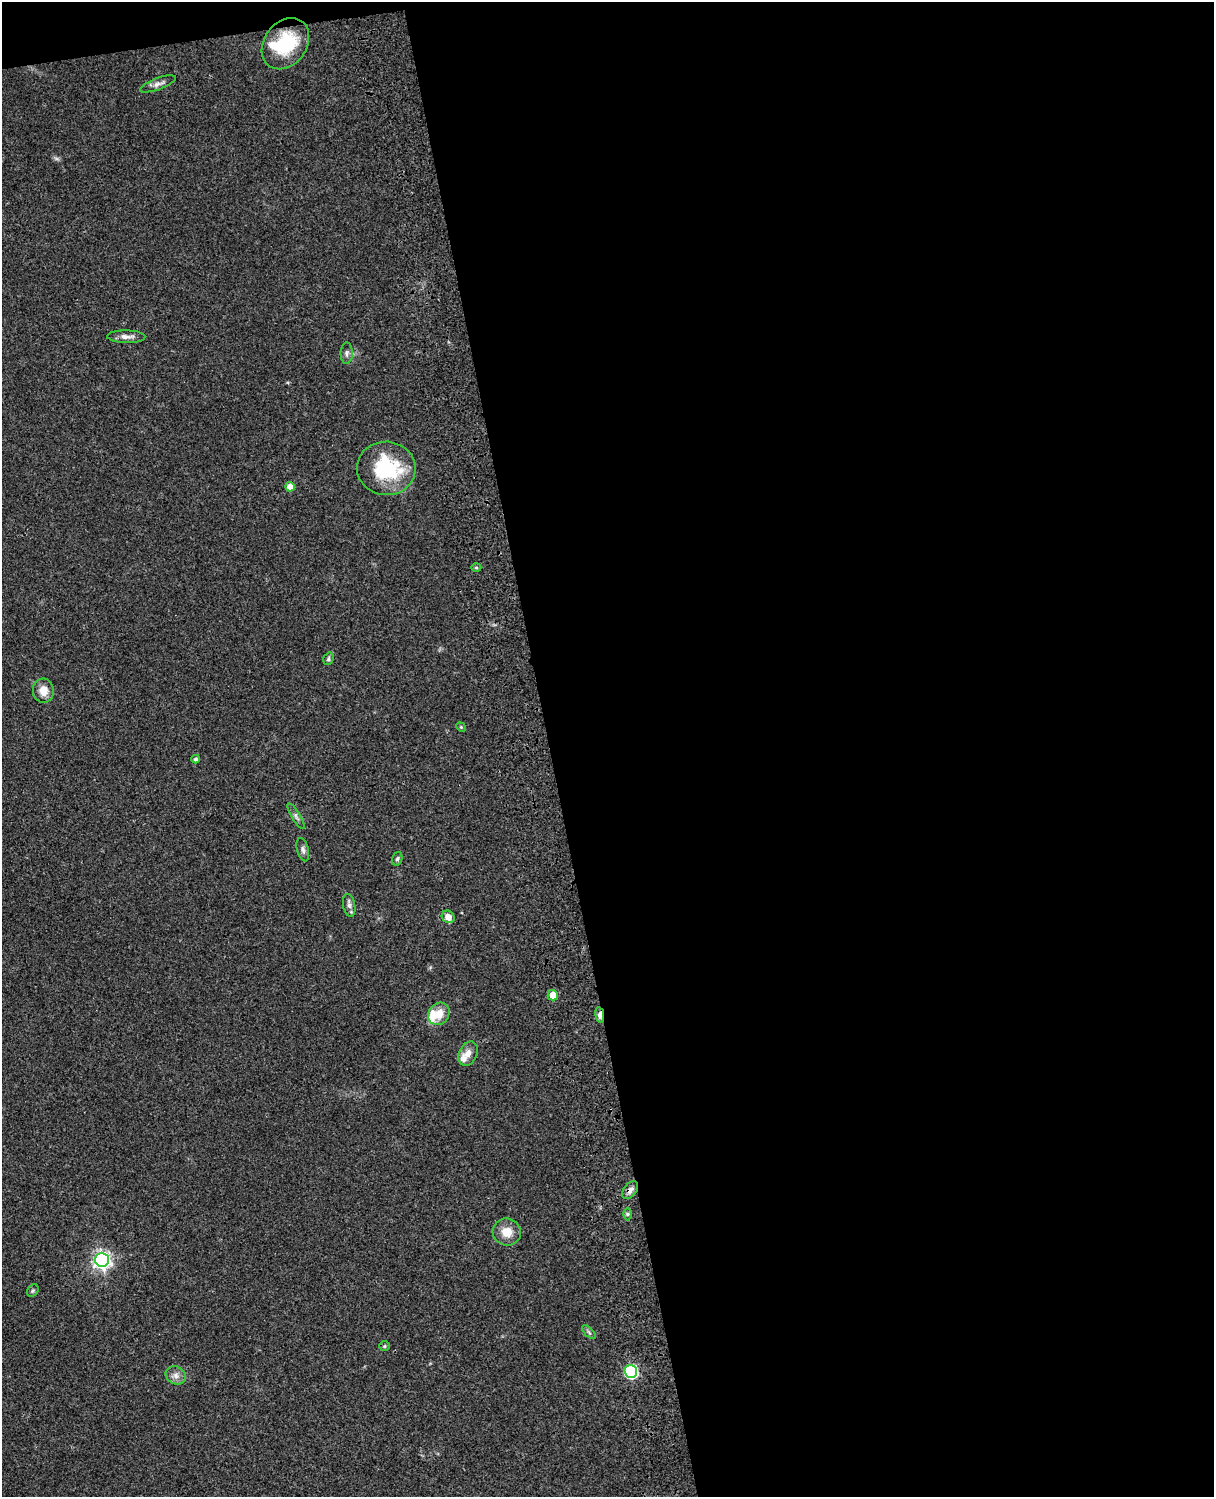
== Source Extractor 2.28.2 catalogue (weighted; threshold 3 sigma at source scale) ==
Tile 4 of 4 x 3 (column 4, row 1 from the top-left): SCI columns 3757-4968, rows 3269-4763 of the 5088 x 4927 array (HDU 1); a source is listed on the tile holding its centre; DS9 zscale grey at full resolution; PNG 1216 x 1499 px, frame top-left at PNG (2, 2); each listed source drawn as its Kron ellipse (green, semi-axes under 4 px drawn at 4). Shown black and unused: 56% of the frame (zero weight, under 3 of 4 exposures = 6% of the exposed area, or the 3 px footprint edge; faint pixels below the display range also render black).
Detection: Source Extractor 2.28.2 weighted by HDU 2 'WHT'; one run over the whole footprint, this tile lists its part. Background 0.096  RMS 0.0063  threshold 0.0284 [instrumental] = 3 sigma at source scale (4.5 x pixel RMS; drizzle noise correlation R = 1.50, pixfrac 1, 0.05/0.05 arcsec/px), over >= 5 px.
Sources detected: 33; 1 inside a brighter object's white glare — neither listed nor drawn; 3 inside a brighter listed object's ellipse — not listed separately; the other 29 listed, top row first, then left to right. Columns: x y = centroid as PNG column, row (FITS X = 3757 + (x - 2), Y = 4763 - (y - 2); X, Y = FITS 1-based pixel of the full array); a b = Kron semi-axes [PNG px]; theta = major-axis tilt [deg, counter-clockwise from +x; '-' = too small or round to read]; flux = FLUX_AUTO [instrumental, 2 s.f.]
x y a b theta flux
285 44 28 21 53 33
158 84 19 6 20 3.2
126 337 19 6 -1 3.8
347 353 11 6 89 2.1
386 468 29 26 -5 45
290 487 5 5 - 5.6
476 568 5 3 - 0.82
328 659 6 5 - 1.1
43 691 12 10 -85 7.1
461 727 5 4 - 0.73
196 759 4 4 - 1.5
296 816 15 3 -59 1.8
303 850 12 5 -75 2
397 859 7 5 72 1.2
349 905 12 6 -80 2.1
448 917 7 6 - 4.6
553 995 5 5 - 8.6
439 1014 12 10 53 8.8
600 1015 8 4 -80 9.9
468 1054 13 9 64 4.5
630 1190 10 6 52 2.8
627 1214 6 4 90 1.1
507 1232 14 13 - 8.6
102 1260 7 7 - 240
33 1290 6 5 - 1.2
589 1332 9 3 -45 1.2
385 1346 5 5 - 0.86
631 1371 6 6 - 85
176 1375 10 8 -31 3.5
Overlapping masked pixels (flux is a lower limit): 3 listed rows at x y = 600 1015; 630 1190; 631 1371